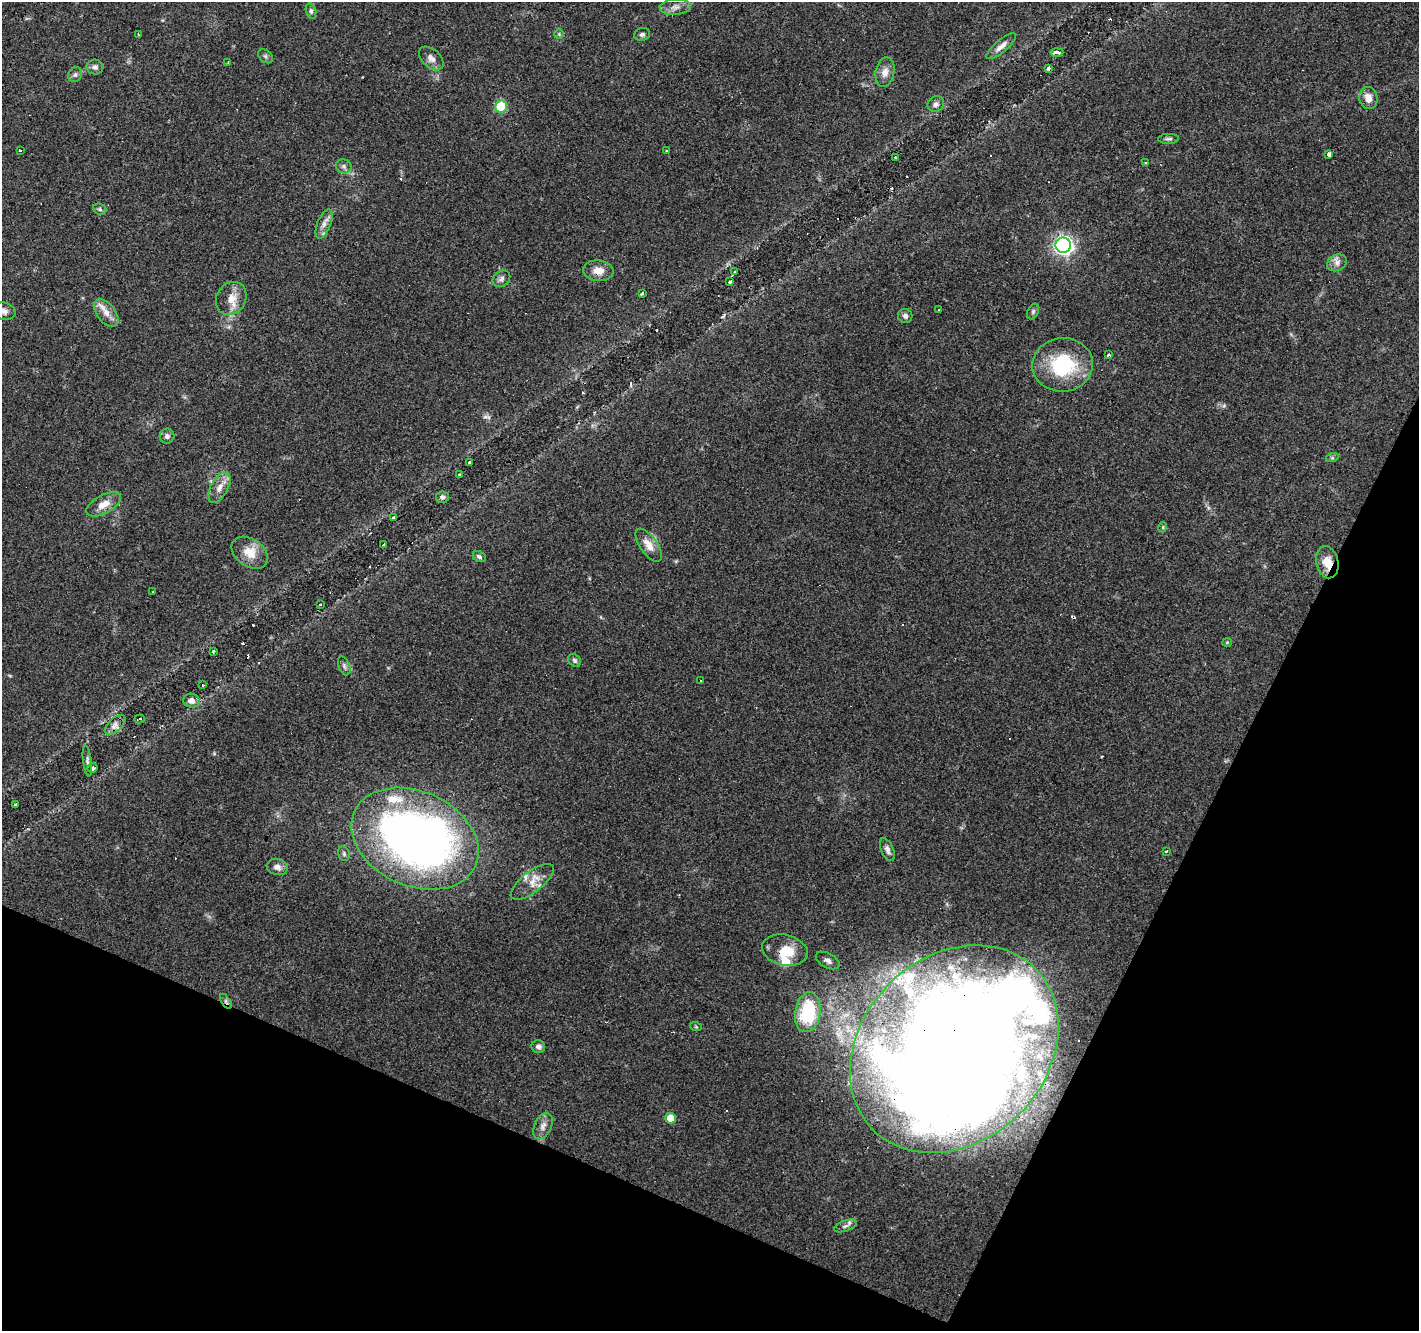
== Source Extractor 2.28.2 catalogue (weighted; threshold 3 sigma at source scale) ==
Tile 15 of 4 x 4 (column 3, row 4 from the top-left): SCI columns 2834-4250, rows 201-1529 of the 5670 x 5783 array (HDU 1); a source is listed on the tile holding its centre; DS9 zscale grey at full resolution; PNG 1421 x 1333 px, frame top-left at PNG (2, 2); each listed source drawn as its Kron ellipse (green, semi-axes under 4 px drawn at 4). Shown black and unused: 23% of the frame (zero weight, under 3 of 4 exposures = <1% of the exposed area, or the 3 px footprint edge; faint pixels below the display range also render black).
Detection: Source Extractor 2.28.2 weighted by HDU 2 'WHT'; one run over the whole footprint, this tile lists its part. Background 0.0903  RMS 0.0053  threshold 0.0239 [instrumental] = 3 sigma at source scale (4.5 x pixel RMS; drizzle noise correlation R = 1.50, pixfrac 1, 0.0396/0.0396 arcsec/px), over >= 5 px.
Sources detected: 114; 6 inside a brighter object's white glare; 16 cosmic-ray / hot-pixel residue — neither listed nor drawn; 7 inside a brighter listed object's ellipse — not listed separately; the other 85 listed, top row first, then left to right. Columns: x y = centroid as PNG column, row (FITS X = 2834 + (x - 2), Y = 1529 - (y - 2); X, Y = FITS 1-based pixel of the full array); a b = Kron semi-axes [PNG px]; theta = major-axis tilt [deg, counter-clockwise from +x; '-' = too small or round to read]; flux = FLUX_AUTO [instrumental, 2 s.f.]
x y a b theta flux
675 7 16 7 3 3.5
311 11 8 5 -76 1.4
559 34 5 5 - 0.79
642 34 8 6 14 1.4
138 35 3 2 - 0.77
1001 46 18 6 40 3.9
1057 52 7 3 1 3.2
266 56 8 6 -42 1.2
431 58 14 9 -42 3.3
228 62 3 3 - 0.46
95 67 8 7 - 1.9
1048 68 4 3 - 1.5
885 72 15 9 80 4.6
75 75 8 6 55 1.5
1368 98 11 9 -84 4.6
936 104 9 7 40 2.1
501 106 6 6 - 34
1169 139 10 5 0 1.4
20 150 3 3 - 3.2
666 150 3 3 - 3.9
1329 154 3 3 - 8.8
895 157 3 2 - 0.47
1145 163 3 3 - 1
344 166 8 7 - 1.7
100 209 7 5 -22 1.1
324 224 15 6 68 3.6
1063 245 7 7 - 210
1337 263 10 8 27 2.9
598 271 15 10 -5 5.7
735 272 4 3 - 0.98
501 279 9 7 35 2
730 282 3 3 - 0.98
642 293 3 3 - 16
231 298 17 14 58 7
939 310 3 3 - 1.3
4 311 11 8 -14 2.7
1033 311 8 5 64 1.2
106 313 16 9 -53 5.2
905 316 7 7 - 1.9
1108 355 3 3 - 2.8
1063 365 30 27 5 37
167 436 7 7 - 1.9
1332 458 6 4 18 0.82
469 463 3 2 - 0.8
460 474 3 3 - 0.64
219 487 17 8 62 5
442 497 6 5 - 1.3
104 504 19 9 29 6.6
393 518 3 3 - 0.73
1163 527 5 3 - 0.52
384 545 4 3 - 1.4
649 545 19 8 -55 6.2
250 553 20 13 -35 9.5
479 557 7 5 -27 1.3
1327 562 16 11 -79 7.9
153 592 3 2 - 0.67
320 605 3 2 - 0.46
1227 642 5 4 - 0.58
213 651 3 2 - 0.67
574 660 7 5 -47 1.2
344 666 10 5 -69 1.4
700 681 3 3 - 0.85
203 685 3 2 - 0.37
191 701 8 7 - 3.1
139 719 5 2 - 1
115 725 12 6 42 3.1
87 761 15 2 -82 1.2
92 768 5 4 - 1.9
15 805 3 3 - 1.1
415 839 66 47 -24 400
887 850 12 6 -68 2.2
1166 851 3 2 - 0.79
344 854 7 5 -76 1.1
277 867 10 8 -14 3
532 882 26 10 38 7.4
785 950 23 15 -13 13
828 960 13 7 -29 2.6
226 1001 8 4 -57 1.1
808 1012 20 12 81 38
696 1027 6 3 -19 0.6
538 1047 7 6 - 2
954 1049 114 92 44 1200
670 1118 5 5 - 9.9
543 1126 14 8 64 3.5
845 1226 12 5 20 2
Overlapping masked pixels (flux is a lower limit): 6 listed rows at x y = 1063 245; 598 271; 1327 562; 415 839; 226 1001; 954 1049
Isophote crosses this tile's border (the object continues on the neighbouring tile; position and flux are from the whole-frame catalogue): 1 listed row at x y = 4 311